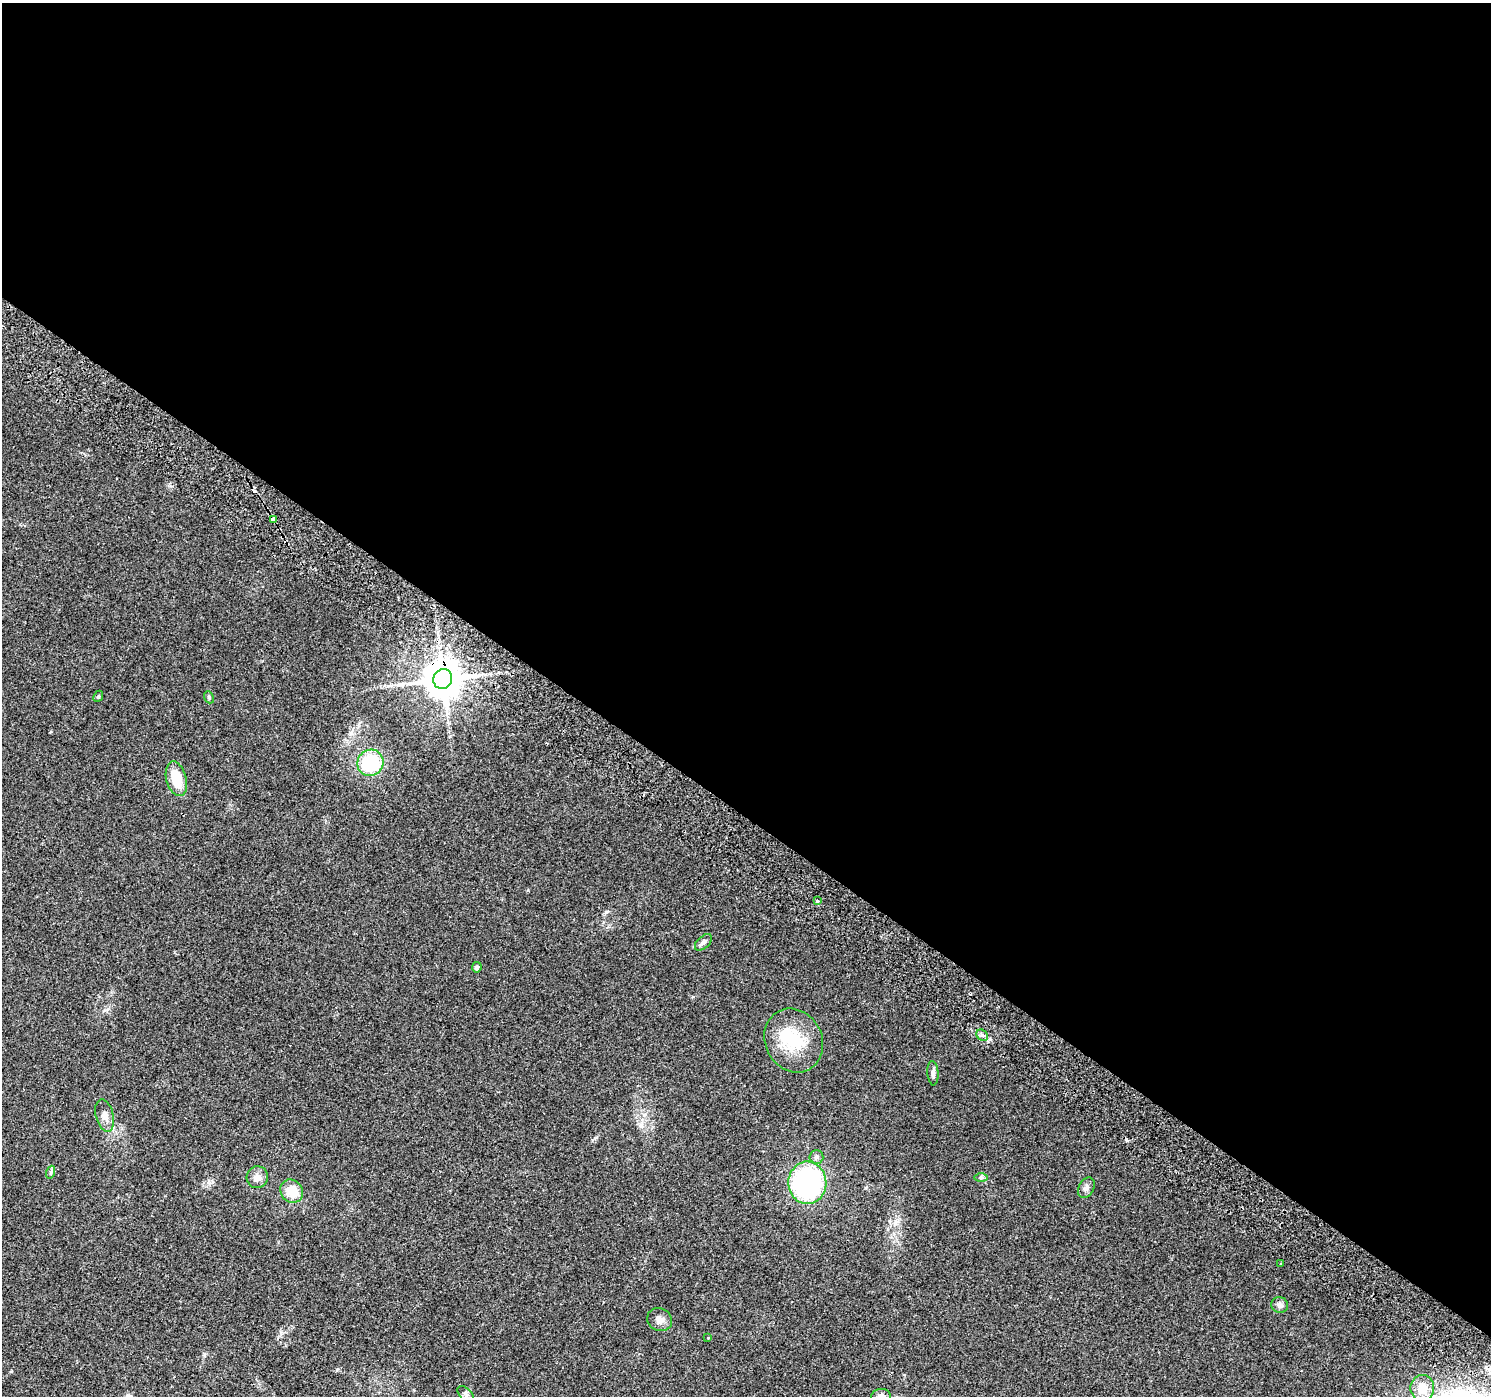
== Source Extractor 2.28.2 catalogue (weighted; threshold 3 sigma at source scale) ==
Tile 3 of 4 x 4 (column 3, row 1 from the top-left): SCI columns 3022-4510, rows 4476-5869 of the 6035 x 6098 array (HDU 1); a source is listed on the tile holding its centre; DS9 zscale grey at full resolution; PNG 1493 x 1398 px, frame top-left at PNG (2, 3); each listed source drawn as its Kron ellipse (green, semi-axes under 4 px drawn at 4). Shown black and unused: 58% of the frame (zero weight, under 2 of 3 exposures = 3% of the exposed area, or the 3 px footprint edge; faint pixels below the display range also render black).
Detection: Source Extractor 2.28.2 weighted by HDU 2 'WHT'; one run over the whole footprint, this tile lists its part. Background 0.0438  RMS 0.0054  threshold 0.0244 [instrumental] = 3 sigma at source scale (4.5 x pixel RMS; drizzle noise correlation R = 1.50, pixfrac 1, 0.0396/0.0396 arcsec/px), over >= 5 px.
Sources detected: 32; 2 inside a brighter object's white glare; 3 cosmic-ray / hot-pixel residue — neither listed nor drawn; the other 27 listed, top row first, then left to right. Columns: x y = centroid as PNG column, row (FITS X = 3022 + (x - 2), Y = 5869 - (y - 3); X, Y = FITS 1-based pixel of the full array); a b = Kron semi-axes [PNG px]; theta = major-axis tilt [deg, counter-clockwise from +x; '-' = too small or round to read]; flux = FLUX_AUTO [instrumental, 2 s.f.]
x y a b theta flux
273 519 4 4 - 5.9
443 679 10 9 - 1500
98 696 6 4 66 0.71
209 697 6 4 -69 0.76
370 763 13 13 - 33
176 779 17 10 -76 12
817 901 3 3 - 3.4
703 942 10 6 42 1.7
477 967 5 4 - 1.8
982 1035 6 5 - 1.3
794 1040 33 28 -62 24
933 1073 12 5 -87 2
105 1115 16 8 -75 4.3
816 1157 7 6 - 1.6
51 1172 6 4 72 0.9
257 1177 11 10 - 3.6
981 1177 7 4 0 0.97
807 1183 21 19 -89 94
1086 1188 11 7 62 2.3
292 1191 12 10 -48 12
1281 1263 3 2 - 0.84
1280 1305 8 7 - 1.9
660 1320 12 11 - 3.4
708 1338 3 3 - 0.81
1422 1388 13 12 - 8.1
466 1394 10 5 -45 1.5
881 1396 10 7 3 3
Overlapping masked pixels (flux is a lower limit): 2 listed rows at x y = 273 519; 443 679
Isophote crosses this tile's border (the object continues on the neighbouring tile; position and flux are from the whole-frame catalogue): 1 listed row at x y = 881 1396
Unlisted compact peaks at least as high as the median listed source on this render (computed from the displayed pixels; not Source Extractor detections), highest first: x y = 606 912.